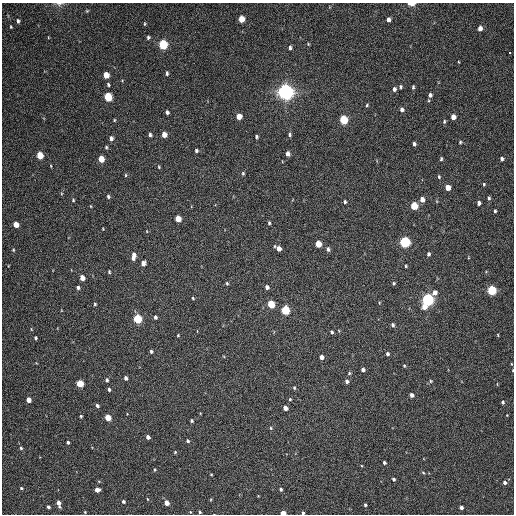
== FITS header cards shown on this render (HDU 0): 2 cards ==
NAXIS1  =                  512 / Axis length
NAXIS2  =                  512 / Axis length

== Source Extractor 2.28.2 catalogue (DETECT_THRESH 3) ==
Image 512 x 512 px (HDU 0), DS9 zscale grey, 1 PNG px = 1 image px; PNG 516 x 516 px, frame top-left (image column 1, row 512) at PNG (2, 3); no overlay
Background 61.9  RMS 7.9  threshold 23.8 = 3 sigma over >= 5 px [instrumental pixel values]
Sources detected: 148; all 148 listed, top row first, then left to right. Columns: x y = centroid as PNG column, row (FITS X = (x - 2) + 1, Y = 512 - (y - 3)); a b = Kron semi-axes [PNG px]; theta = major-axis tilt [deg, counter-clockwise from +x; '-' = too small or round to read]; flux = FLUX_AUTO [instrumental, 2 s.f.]
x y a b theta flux
59 4 10 5 5 1600
411 4 5 2 - 7000
87 11 4 4 - 540
241 19 5 4 - 10000
388 20 4 4 - 2100
18 21 5 4 - 1100
144 24 5 3 - 520
11 27 3 3 - 460
480 28 5 4 - 3100
148 37 4 4 - 930
163 44 5 5 - 49000
308 44 4 3 - 490
290 48 4 3 - 1200
509 53 3 3 - 4300
459 62 4 2 - 350
167 73 5 4 - 990
106 75 5 4 - 9000
108 85 4 3 - 850
401 87 5 4 - 780
413 87 5 3 - 790
394 89 5 4 - 1600
285 92 6 5 - 380000
430 95 5 4 - 1500
108 97 5 4 - 32000
367 105 4 3 - 600
402 109 5 4 - 1700
167 112 4 3 - 1300
239 116 5 4 - 5200
453 117 5 4 - 4400
114 120 3 3 - 480
344 120 5 5 - 30000
444 121 5 4 - 730
164 134 5 4 - 5100
150 135 4 3 - 1200
290 135 5 4 - 930
256 137 4 3 - 900
111 138 5 4 - 1700
460 142 4 4 - 640
414 144 4 3 - 1300
106 147 4 4 - 690
196 150 4 4 - 960
288 154 5 4 - 2500
40 155 5 4 - 16000
101 159 5 4 - 9800
441 159 4 3 - 750
502 159 5 4 - 1300
51 166 4 2 - 430
159 167 4 4 - 480
243 173 5 4 - 640
126 175 5 3 - 550
439 177 5 4 - 660
484 184 4 3 - 580
448 187 5 4 - 5900
108 196 5 4 - 980
489 198 5 4 - 880
422 199 5 4 - 3700
73 200 4 4 - 570
345 202 4 3 - 790
479 203 5 4 - 1700
91 206 4 3 - 390
414 206 5 4 - 18000
495 211 4 3 - 820
178 219 5 4 - 8400
269 223 4 3 - 770
16 224 5 4 - 6400
103 229 3 2 - 380
405 242 5 5 - 80000
318 244 5 4 - 10000
279 249 5 4 - 3300
328 249 6 4 -87 1300
13 250 4 4 - 530
428 254 4 4 - 990
133 256 8 4 84 3300
143 263 5 4 - 2600
406 266 3 2 - 530
109 272 5 4 - 640
82 278 5 4 - 5800
227 283 5 3 - 640
393 283 4 3 - 700
78 287 4 4 - 1300
267 287 4 4 - 1600
492 290 5 5 - 42000
435 292 6 5 - 2900
193 298 4 4 - 560
427 300 5 5 - 130000
95 304 4 4 - 630
271 304 5 4 - 17000
424 307 5 5 - 4200
285 310 5 5 - 37000
155 317 4 3 - 1300
137 319 5 4 - 40000
393 325 4 4 - 1200
31 329 5 3 - 430
332 332 4 3 - 840
178 335 4 3 - 450
498 335 4 3 - 400
36 338 4 3 - 890
151 351 4 3 - 900
387 354 4 3 - 1200
321 357 4 4 - 2700
511 364 4 3 - 410
404 366 4 3 - 560
363 369 4 3 - 1500
513 370 3 2 - 350
349 373 4 4 - 710
126 378 4 3 - 1600
107 380 5 4 - 970
347 381 4 4 - 1600
431 381 5 4 - 660
80 384 5 4 - 16000
294 388 5 4 - 600
109 389 4 3 - 940
412 395 4 4 - 1800
290 399 4 4 - 550
29 400 4 4 - 4500
503 402 4 4 - 900
97 406 4 3 - 1200
285 408 4 4 - 2900
81 416 3 3 - 700
108 418 5 4 - 11000
192 421 4 4 - 750
271 428 4 4 - 650
148 437 4 3 - 2100
188 441 4 4 - 1000
68 442 3 3 - 1100
21 448 4 4 - 740
175 452 4 4 - 560
384 463 3 3 - 980
154 470 4 3 - 560
423 473 5 3 - 540
211 474 3 2 - 430
393 479 4 3 - 950
505 482 4 4 - 1500
21 488 3 3 - 550
281 489 4 4 - 860
97 490 5 4 - 3900
147 499 4 3 - 400
211 499 4 3 - 470
123 501 4 3 - 1000
59 503 6 3 -77 2600
167 503 4 4 - 5300
365 505 3 3 - 850
48 507 3 3 - 1100
461 508 4 3 - 2000
85 512 3 2 - 400
200 512 4 3 - 790
283 513 4 3 - 6600
303 513 3 3 - 910
At the frame edge (FLAGS 8, measured only in part): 5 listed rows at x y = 59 4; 411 4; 513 370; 283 513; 303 513